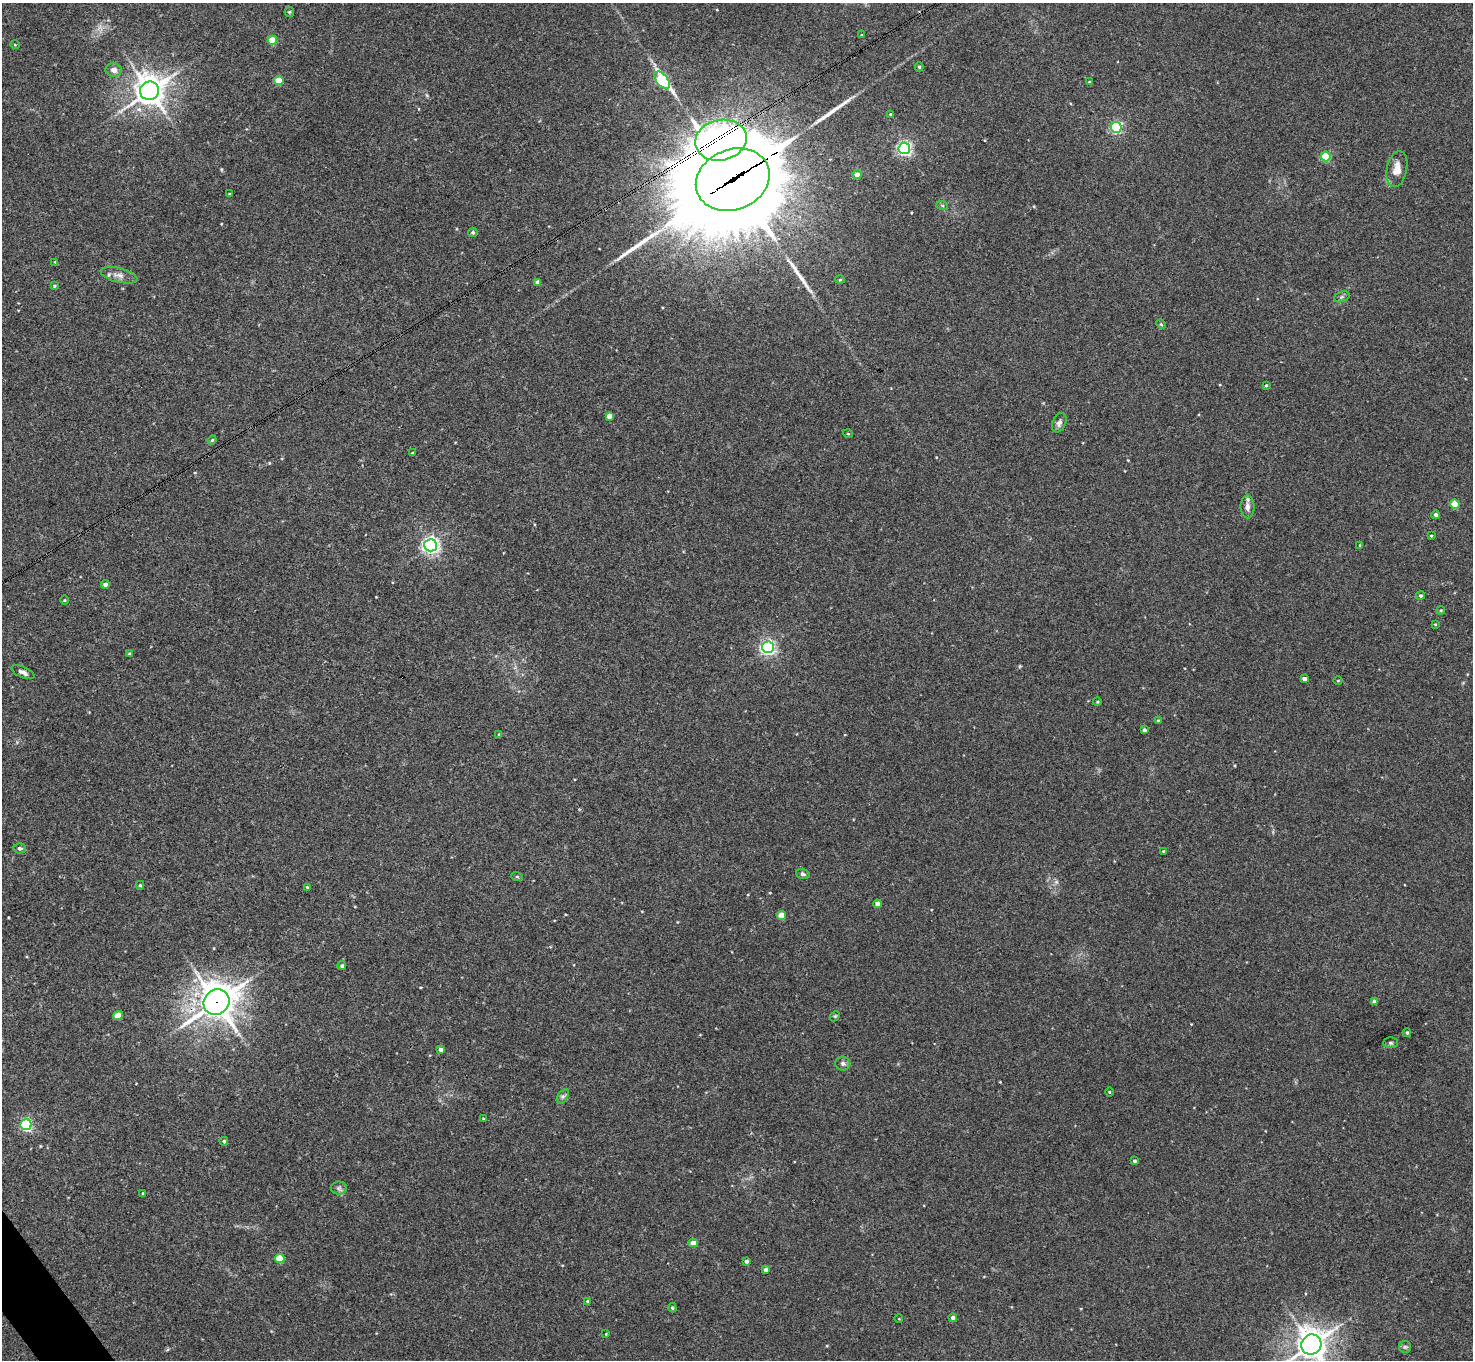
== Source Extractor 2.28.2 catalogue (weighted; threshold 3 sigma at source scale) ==
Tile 7 of 4 x 4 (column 3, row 2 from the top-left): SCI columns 2943-4413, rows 2870-4227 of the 5886 x 5878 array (HDU 1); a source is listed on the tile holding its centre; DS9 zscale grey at full resolution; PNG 1475 x 1362 px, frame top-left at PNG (2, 3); each listed source drawn as its Kron ellipse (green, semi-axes under 4 px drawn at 4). Shown black and unused: <1% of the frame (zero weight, under 3 of 4 exposures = <1% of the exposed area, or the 3 px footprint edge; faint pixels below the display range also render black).
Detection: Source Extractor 2.28.2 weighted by HDU 2 'WHT'; one run over the whole footprint, this tile lists its part. Background 0.041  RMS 0.0043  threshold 0.0194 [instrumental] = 3 sigma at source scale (4.5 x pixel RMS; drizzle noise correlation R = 1.50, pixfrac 1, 0.05/0.05 arcsec/px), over >= 5 px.
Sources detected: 95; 3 long thin detections or spike segments (spike, bleed or trail) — neither listed nor drawn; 2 inside a brighter listed object's ellipse — not listed separately; the other 90 listed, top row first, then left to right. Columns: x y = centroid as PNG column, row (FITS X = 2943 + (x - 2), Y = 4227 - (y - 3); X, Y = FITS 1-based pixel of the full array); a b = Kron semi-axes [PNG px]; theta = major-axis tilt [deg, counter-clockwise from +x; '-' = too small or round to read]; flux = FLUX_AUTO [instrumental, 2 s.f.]
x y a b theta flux
289 12 5 5 - 0.53
861 35 4 2 - 0.31
272 40 5 4 - 11
15 45 5 3 - 0.35
919 67 4 4 - 0.6
114 70 8 7 - 2.2
279 80 5 4 - 10
662 80 10 5 -51 50
1090 82 4 3 - 0.6
149 91 9 9 - 610
890 114 3 3 - 0.38
1116 127 5 5 - 55
721 140 26 20 12 330
904 148 6 5 - 91
1326 156 5 5 - 22
1397 169 18 10 79 4.8
857 175 4 4 - 3
733 180 38 30 22 9900
229 194 4 3 - 0.45
942 205 6 4 -20 0.55
473 232 5 4 - 0.71
55 262 4 4 - 0.37
119 275 19 7 -14 2.9
840 280 5 3 - 0.43
538 282 4 4 - 2.4
54 286 4 3 - 0.63
1342 297 8 5 21 0.8
1161 324 5 4 - 0.5
1266 385 4 3 - 0.49
609 416 4 4 - 2.6
1059 423 10 6 67 1.6
848 434 5 3 - 0.35
212 440 4 4 - 0.54
413 453 3 3 - 0.69
1455 504 4 4 - 11
1247 507 11 7 90 2.4
1436 515 4 4 - 1.2
1431 536 3 3 - 0.48
431 545 6 6 - 150
1360 545 4 3 - 0.36
105 584 4 4 - 1.4
1421 596 4 4 - 0.95
65 600 5 3 - 0.36
1441 610 4 3 - 0.4
1435 624 3 3 - 0.38
768 647 6 6 - 120
129 654 4 3 - 0.48
23 672 12 5 -24 1.5
1304 679 4 4 - 1.8
1338 680 4 3 - 0.36
1097 702 4 3 - 0.35
1158 721 3 3 - 0.73
1144 730 4 3 - 1.2
499 734 4 3 - 0.46
20 848 6 5 - 1.1
1163 851 3 3 - 0.34
803 874 7 5 -17 0.9
517 877 6 3 -19 0.49
140 885 4 3 - 0.5
307 887 3 3 - 0.32
877 904 4 4 - 2.5
781 915 4 4 - 7.5
342 966 4 4 - 0.86
1375 1001 4 4 - 2.2
216 1002 13 12 - 780
118 1015 5 4 - 5.2
835 1016 6 4 43 0.53
1407 1033 4 4 - 0.52
1390 1043 7 5 -1 0.73
441 1049 4 4 - 1.6
843 1064 7 7 - 1.2
1109 1092 5 3 - 0.37
563 1096 8 5 57 1
483 1118 4 3 - 0.37
26 1125 5 5 - 55
224 1141 4 4 - 0.74
1134 1161 4 4 - 0.86
339 1188 8 6 1 1.2
143 1193 3 3 - 0.46
693 1243 4 4 - 4.2
280 1258 5 4 - 11
746 1261 4 3 - 1.1
766 1270 4 4 - 1.8
587 1301 4 4 - 0.54
672 1308 5 3 - 0.54
953 1318 4 4 - 1.4
899 1319 4 3 - 0.29
606 1334 4 3 - 0.39
1311 1344 10 9 - 550
1405 1347 6 6 - 0.9
Overlapping masked pixels (flux is a lower limit): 3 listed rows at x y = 721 140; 733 180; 216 1002
Isophote crosses this tile's border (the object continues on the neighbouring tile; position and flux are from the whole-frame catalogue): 1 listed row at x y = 1311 1344